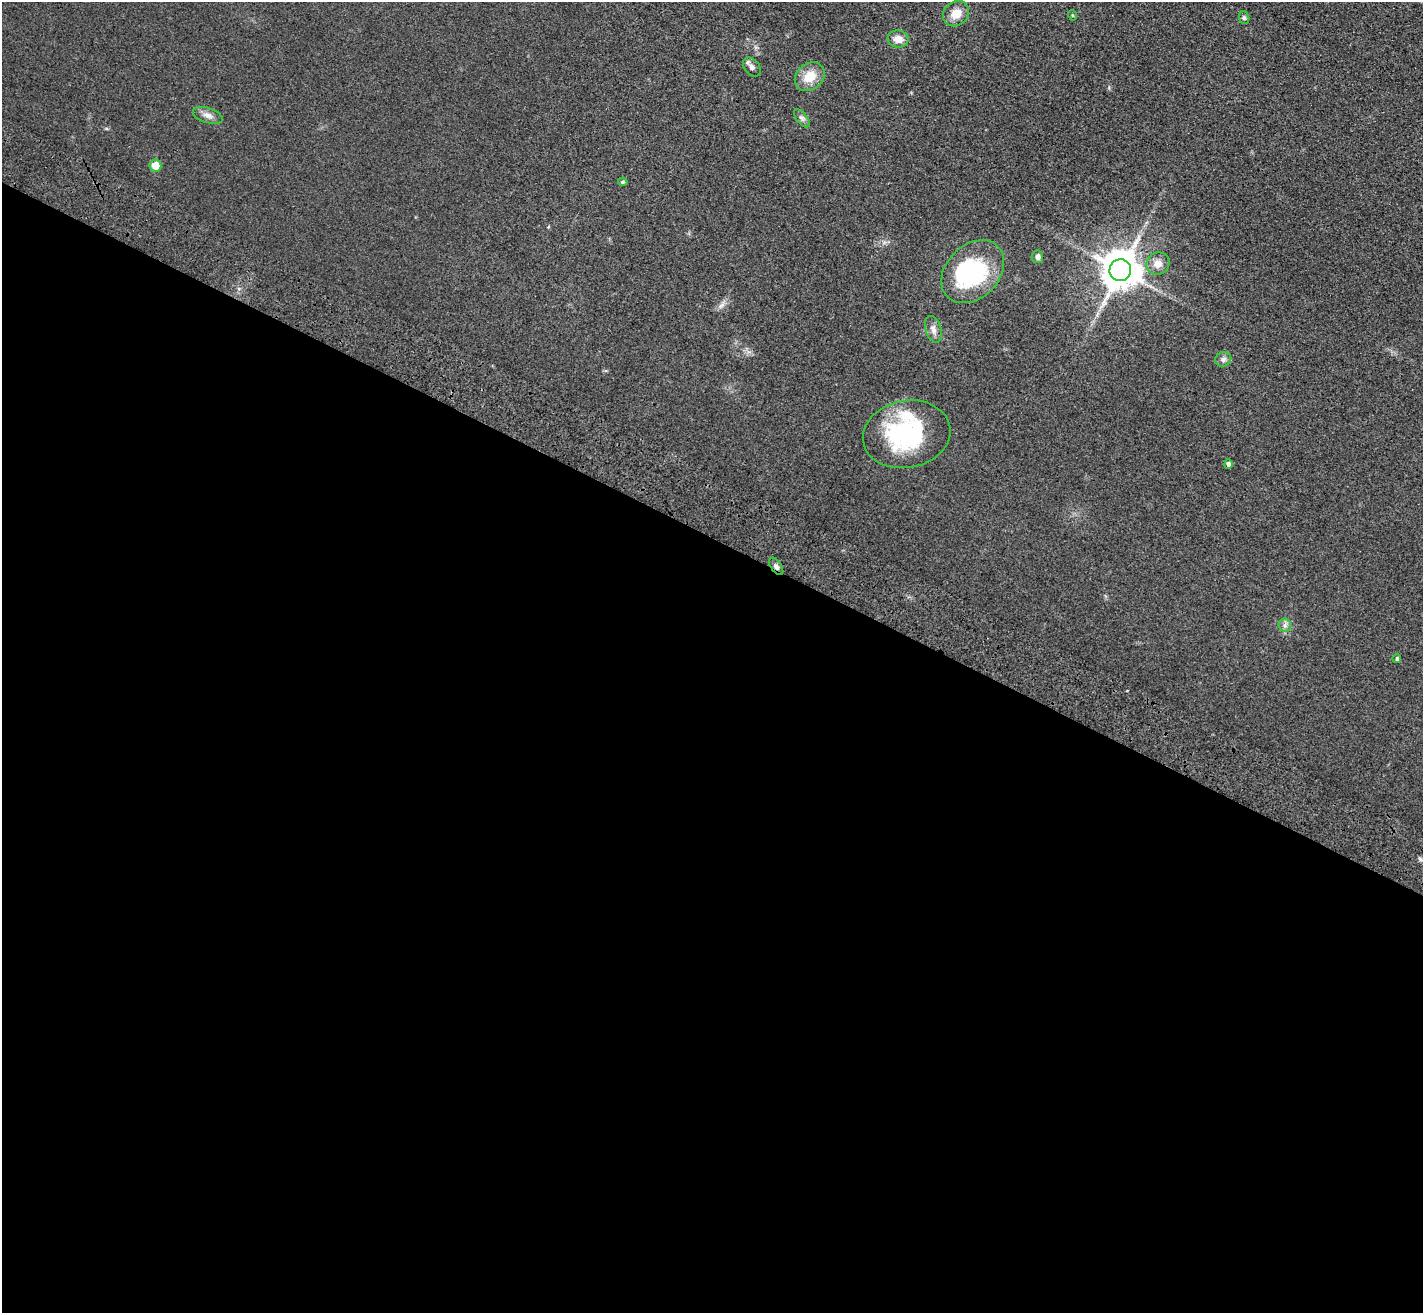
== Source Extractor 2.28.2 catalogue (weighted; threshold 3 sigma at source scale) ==
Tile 14 of 4 x 4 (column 2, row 4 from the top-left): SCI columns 1488-2908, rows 257-1567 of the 5814 x 5891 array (HDU 1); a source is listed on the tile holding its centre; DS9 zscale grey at full resolution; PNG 1425 x 1315 px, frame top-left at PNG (2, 2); each listed source drawn as its Kron ellipse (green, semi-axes under 4 px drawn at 4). Shown black and unused: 59% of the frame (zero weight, under 3 of 4 exposures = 6% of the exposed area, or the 3 px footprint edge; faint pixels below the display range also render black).
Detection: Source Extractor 2.28.2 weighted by HDU 2 'WHT'; one run over the whole footprint, this tile lists its part. Background 0.067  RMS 0.0077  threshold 0.0347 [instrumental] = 3 sigma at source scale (4.5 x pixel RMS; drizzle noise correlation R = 1.50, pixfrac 1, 0.05/0.05 arcsec/px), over >= 5 px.
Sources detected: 23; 1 inside a brighter object's white glare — neither listed nor drawn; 1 inside a brighter listed object's ellipse — not listed separately; the other 21 listed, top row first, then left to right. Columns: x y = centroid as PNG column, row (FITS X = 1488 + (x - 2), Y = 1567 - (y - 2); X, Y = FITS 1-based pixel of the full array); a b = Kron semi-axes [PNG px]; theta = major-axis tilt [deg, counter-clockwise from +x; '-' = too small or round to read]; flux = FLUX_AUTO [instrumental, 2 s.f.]
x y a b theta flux
956 14 14 11 38 9.7
1072 15 5 3 - 0.82
1244 18 6 5 - 1.3
898 39 10 8 -9 7.1
752 67 10 7 -52 3
810 77 16 12 41 14
208 115 15 7 -17 4.4
802 118 11 5 -51 2.3
155 165 6 6 - 12
623 182 4 4 - 1.2
1038 257 6 5 - 2.5
1158 264 12 11 - 6.8
1120 270 11 11 - 2100
973 272 36 26 45 74
933 329 13 8 -73 4.3
1223 359 8 7 - 2.6
907 434 44 33 11 86
1228 464 5 4 - 2.2
776 566 10 5 -56 2.6
1285 625 7 6 - 2.3
1397 659 4 4 - 1.4
Overlapping masked pixels (flux is a lower limit): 1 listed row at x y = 776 566